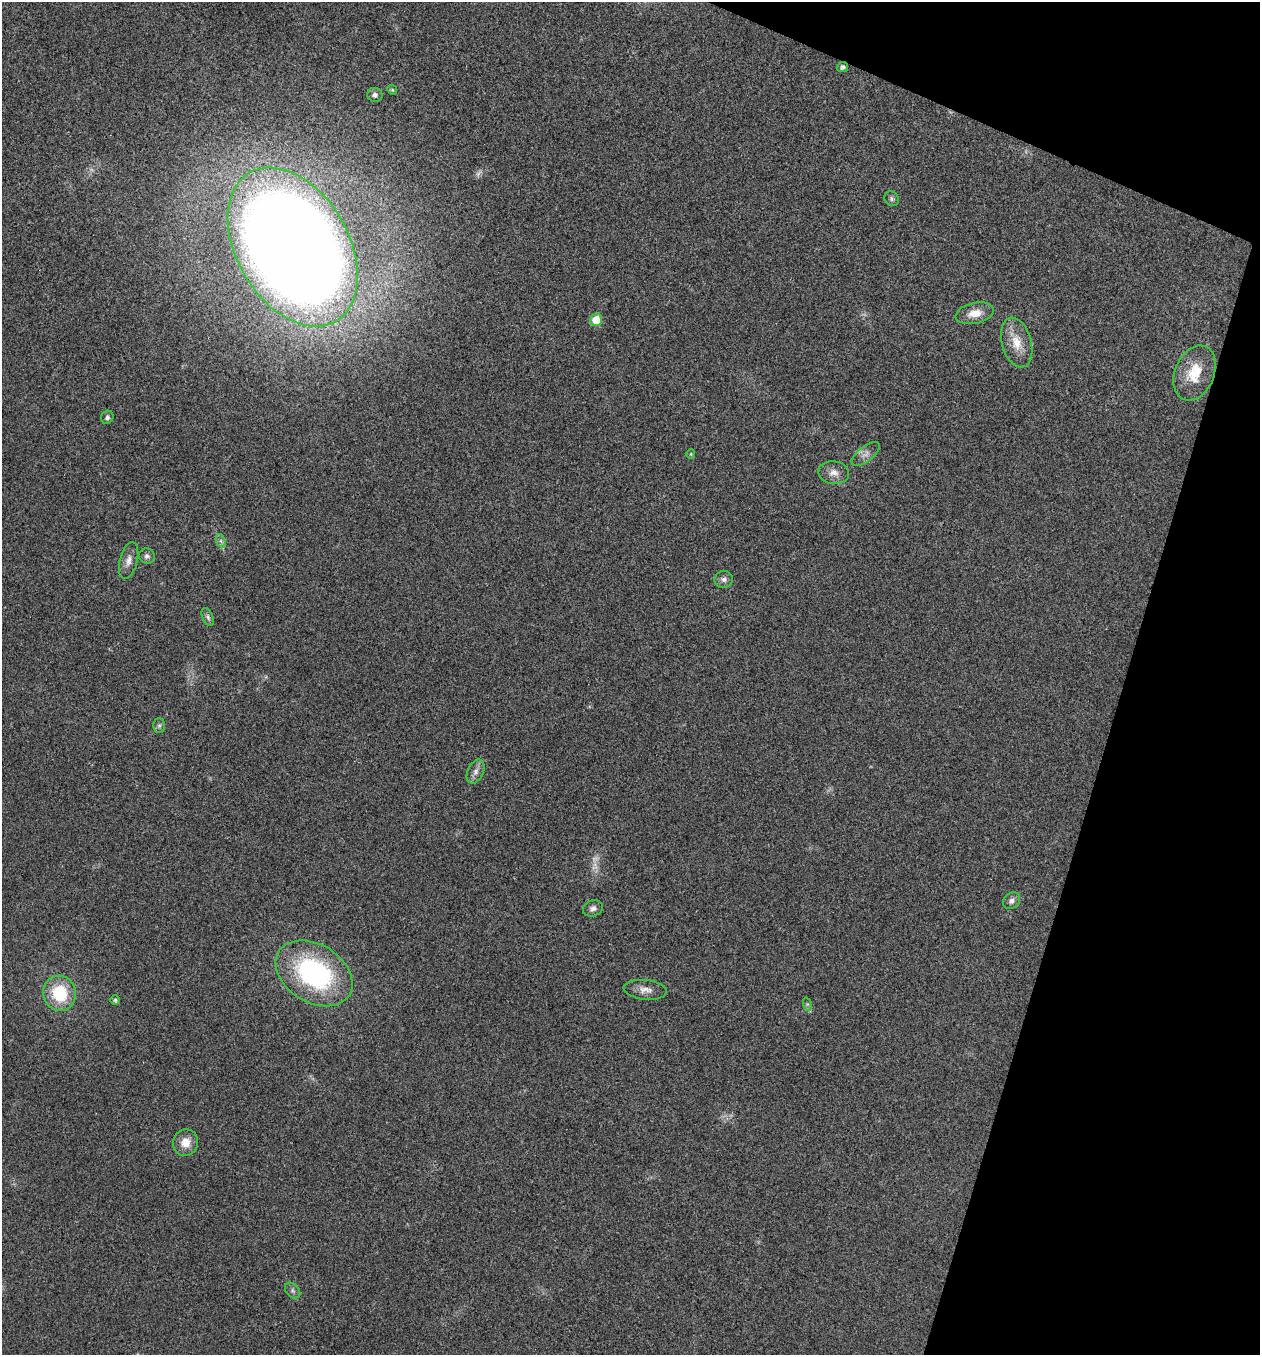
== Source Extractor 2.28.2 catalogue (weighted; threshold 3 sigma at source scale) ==
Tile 8 of 4 x 4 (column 4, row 2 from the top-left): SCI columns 3909-5166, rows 2713-4065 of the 5434 x 5422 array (HDU 1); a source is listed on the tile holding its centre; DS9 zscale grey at full resolution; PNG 1262 x 1357 px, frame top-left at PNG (2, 2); each listed source drawn as its Kron ellipse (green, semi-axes under 4 px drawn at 4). Shown black and unused: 15% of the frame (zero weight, under 3 of 4 exposures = <1% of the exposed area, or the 3 px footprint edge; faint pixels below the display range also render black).
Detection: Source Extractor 2.28.2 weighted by HDU 2 'WHT'; one run over the whole footprint, this tile lists its part. Background 0.0243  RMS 0.0053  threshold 0.0238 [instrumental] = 3 sigma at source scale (4.5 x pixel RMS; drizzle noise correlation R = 1.50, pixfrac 1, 0.05/0.05 arcsec/px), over >= 5 px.
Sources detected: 32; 3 too faint to see at this stretch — neither listed nor drawn; the other 29 listed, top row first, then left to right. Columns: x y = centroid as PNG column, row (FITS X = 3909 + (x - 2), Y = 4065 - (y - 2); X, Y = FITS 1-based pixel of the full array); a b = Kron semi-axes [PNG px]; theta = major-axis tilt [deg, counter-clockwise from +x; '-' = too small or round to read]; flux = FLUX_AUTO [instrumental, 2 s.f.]
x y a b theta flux
843 67 5 5 - 1.6
392 90 5 4 - 0.7
375 95 7 7 - 1.7
892 199 8 7 - 1.4
293 247 86 56 -60 1400
975 313 19 10 13 7.6
596 320 6 6 - 12
1017 343 25 14 -74 11
1195 373 28 19 67 17
107 417 7 6 - 1.3
691 454 5 4 - 0.55
866 454 17 7 38 3.4
834 473 15 11 -9 4.7
221 541 7 4 -72 1.4
147 556 8 7 - 1.7
129 560 19 9 76 4.1
724 579 9 8 - 2.4
208 617 10 5 -66 1.3
159 726 7 6 - 1.2
476 772 13 8 65 3
1012 901 9 7 42 2.3
593 908 10 8 20 2.4
314 973 41 29 -32 88
645 990 21 10 -5 4.7
60 993 18 16 -74 24
115 1000 5 5 - 0.77
807 1004 7 4 -71 0.92
186 1143 13 12 - 7.3
293 1291 9 6 -46 1.6